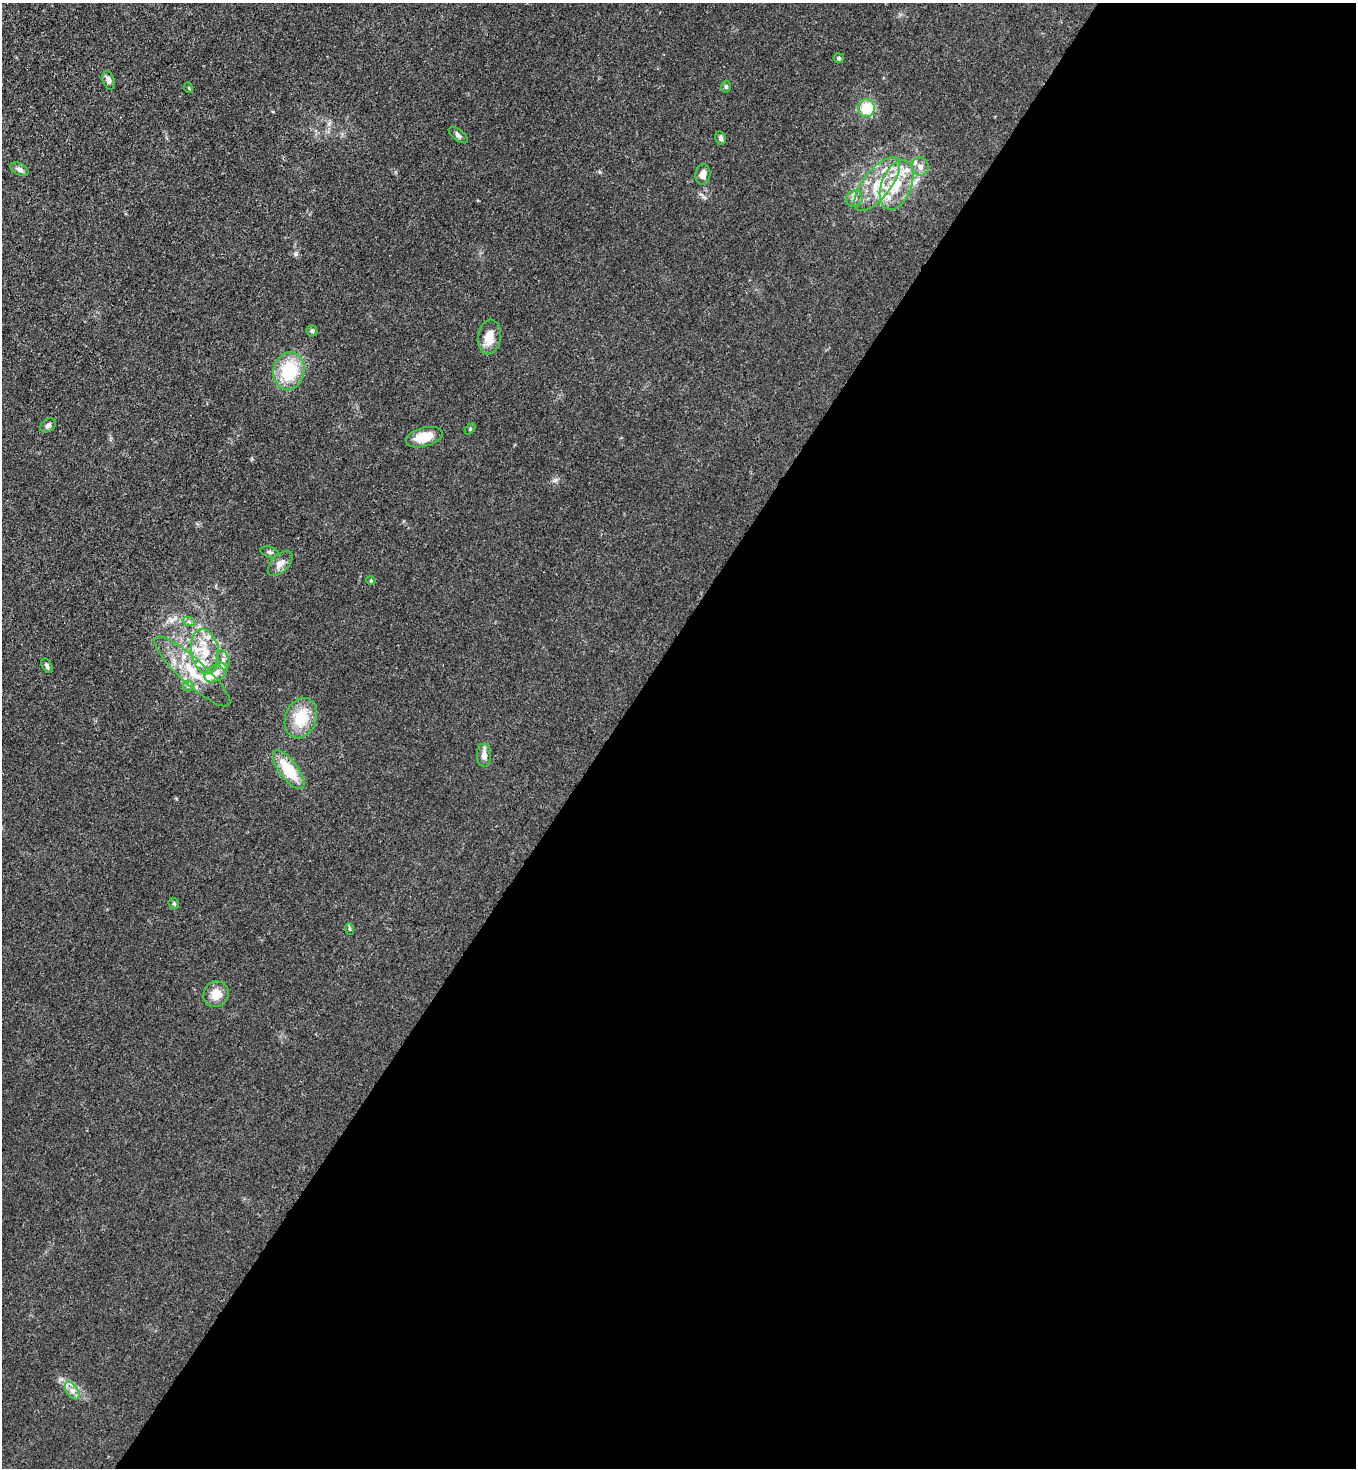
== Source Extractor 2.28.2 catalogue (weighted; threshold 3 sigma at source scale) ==
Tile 12 of 4 x 4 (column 4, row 3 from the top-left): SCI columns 4287-5640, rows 1525-2990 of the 6005 x 5983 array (HDU 1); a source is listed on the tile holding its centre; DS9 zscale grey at full resolution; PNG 1358 x 1470 px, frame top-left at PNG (2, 3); each listed source drawn as its Kron ellipse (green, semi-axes under 4 px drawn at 4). Shown black and unused: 55% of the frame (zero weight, under 3 of 4 exposures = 7% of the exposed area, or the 3 px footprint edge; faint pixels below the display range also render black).
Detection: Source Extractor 2.28.2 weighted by HDU 2 'WHT'; one run over the whole footprint, this tile lists its part. Background 0.0192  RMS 0.0026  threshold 0.0117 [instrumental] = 3 sigma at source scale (4.5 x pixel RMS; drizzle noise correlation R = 1.50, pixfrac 1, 0.05/0.05 arcsec/px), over >= 5 px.
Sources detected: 46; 10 inside a brighter listed object's ellipse — not listed separately; the other 36 listed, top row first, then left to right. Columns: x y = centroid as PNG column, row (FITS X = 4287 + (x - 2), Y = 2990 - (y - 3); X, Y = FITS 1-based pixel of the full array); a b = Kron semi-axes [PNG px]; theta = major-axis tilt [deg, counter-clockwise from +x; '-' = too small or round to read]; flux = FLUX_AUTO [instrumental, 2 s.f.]
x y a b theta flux
839 58 5 5 - 0.48
109 80 9 5 -72 0.9
726 87 6 4 -89 0.43
189 88 5 3 - 0.23
866 108 9 8 - 7.1
458 135 11 5 -38 0.71
721 138 7 5 -76 0.56
920 167 9 8 - 1.3
19 169 9 6 -29 1
703 175 10 7 87 1.7
877 184 33 13 52 8.5
897 185 26 15 69 8.1
854 199 9 7 38 1.2
312 331 5 5 - 0.42
489 337 17 11 83 4.2
289 371 19 15 78 12
48 425 9 6 35 0.72
470 429 6 4 46 0.29
424 437 19 9 15 5
270 552 9 5 -15 0.6
280 563 16 8 46 2
371 581 5 3 - 0.24
189 622 6 4 -19 0.55
205 652 23 13 -80 5.9
223 660 10 6 -75 1.1
47 666 8 5 -62 0.69
192 672 50 12 -42 9.5
216 673 12 8 32 2.1
188 686 5 5 - 0.45
301 718 21 15 70 8
484 755 11 7 89 1.5
289 770 23 9 -53 9
174 903 6 5 - 0.36
350 929 6 3 -70 0.3
216 994 13 12 - 3.4
72 1391 10 5 -57 1.2
Unlisted compact peaks at least as high as the median listed source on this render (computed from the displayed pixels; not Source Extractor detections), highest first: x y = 555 480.